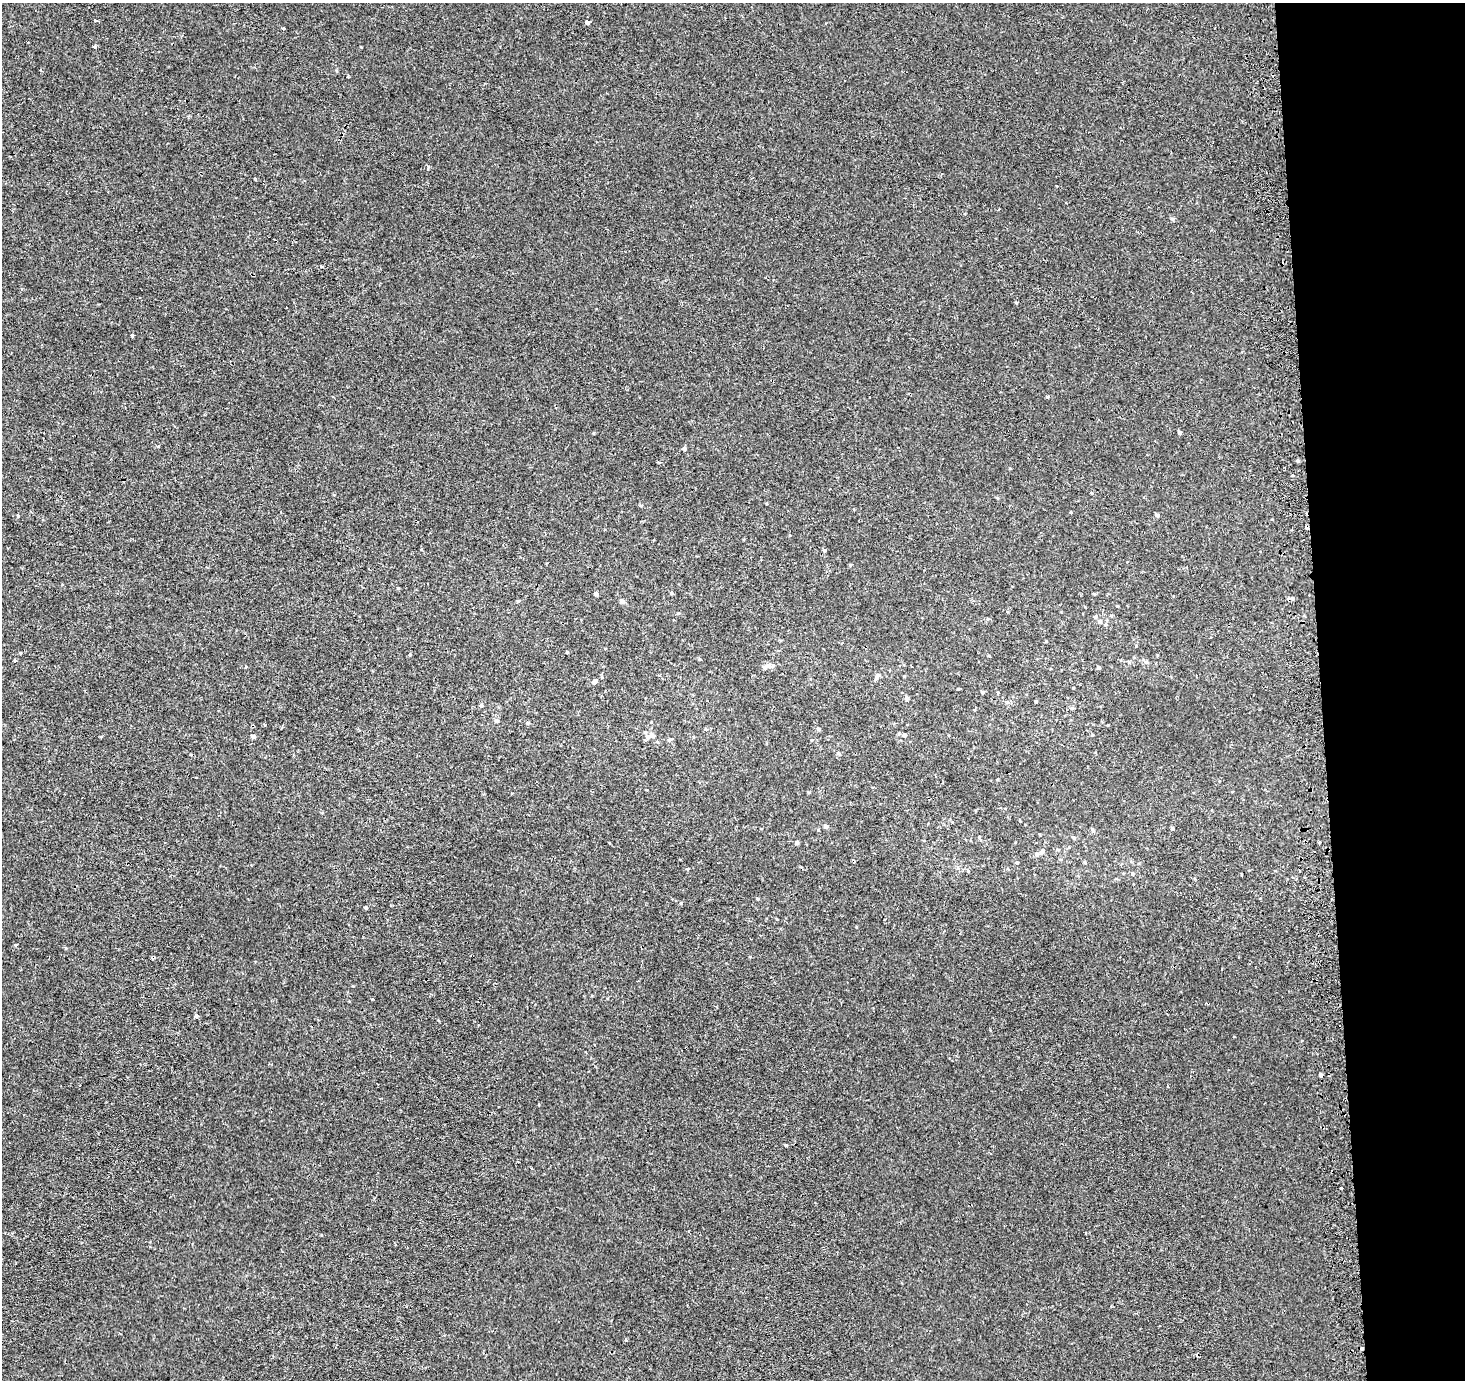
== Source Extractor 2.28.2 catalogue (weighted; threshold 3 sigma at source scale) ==
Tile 6 of 3 x 3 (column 3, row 2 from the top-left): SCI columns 2964-4426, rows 1408-2785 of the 4468 x 4188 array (HDU 1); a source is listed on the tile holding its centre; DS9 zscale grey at full resolution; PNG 1467 x 1382 px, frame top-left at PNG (2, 3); no overlay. Shown black and unused: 10% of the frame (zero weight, under 2 of 3 exposures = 3% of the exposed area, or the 3 px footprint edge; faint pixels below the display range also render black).
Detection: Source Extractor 2.28.2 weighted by HDU 2 'WHT'; one run over the whole footprint, this tile lists its part. Background 8.02e-05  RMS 0.0025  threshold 0.0113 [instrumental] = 3 sigma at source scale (4.5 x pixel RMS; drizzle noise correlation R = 1.50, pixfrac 1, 0.0396/0.0396 arcsec/px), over >= 5 px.
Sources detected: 79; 5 cosmic-ray / hot-pixel residue — not listed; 2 inside a brighter listed object's ellipse — not listed separately; the other 72 listed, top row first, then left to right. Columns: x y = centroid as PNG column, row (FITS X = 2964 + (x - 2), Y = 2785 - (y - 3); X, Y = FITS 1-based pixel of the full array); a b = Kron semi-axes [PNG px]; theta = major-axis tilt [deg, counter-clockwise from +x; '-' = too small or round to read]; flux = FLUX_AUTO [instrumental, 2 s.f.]
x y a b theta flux
588 22 4 4 - 4.2
283 28 3 3 - 0.38
95 46 5 4 - 0.3
348 76 4 2 - 0.22
1172 219 6 5 - 0.38
1016 303 4 3 - 0.36
132 336 3 3 - 1.4
1048 396 3 3 - 1
1179 433 4 4 - 0.55
684 448 5 4 - 0.52
1298 461 4 4 - 0.43
1292 475 3 3 - 1.5
997 497 5 3 - 0.22
1157 515 4 4 - 0.69
421 549 4 2 - 0.21
824 550 5 4 - 0.33
850 565 5 3 - 0.21
398 588 4 4 - 0.2
671 593 4 3 - 0.39
596 594 4 4 - 0.64
518 601 4 4 - 0.27
622 601 7 5 -40 0.74
1117 606 4 3 - 0.24
1095 617 5 5 - 0.46
988 619 5 3 - 0.23
1100 622 5 5 - 0.59
1046 641 4 3 - 0.21
567 652 3 3 - 0.23
410 654 4 4 - 0.27
15 661 3 3 - 1.1
1129 662 5 3 - 0.24
766 666 13 6 28 1.2
1099 667 4 4 - 0.45
878 675 9 5 51 0.63
594 682 7 5 48 0.78
958 689 3 3 - 0.2
982 692 4 4 - 0.41
907 698 5 4 - 0.71
1036 701 3 3 - 0.25
481 705 5 4 - 0.43
1072 708 5 5 - 0.33
496 720 5 5 - 0.55
528 723 5 4 - 0.33
706 729 5 4 - 0.32
818 729 4 4 - 0.54
645 732 5 4 - 0.3
653 735 9 6 -55 0.81
904 735 5 4 - 0.52
253 736 4 4 - 0.9
670 740 7 4 26 0.38
839 753 6 4 -23 0.35
826 826 5 4 - 0.69
1172 828 4 3 - 0.38
1092 830 6 4 -88 0.35
979 837 4 3 - 0.2
1074 838 5 4 - 0.28
1320 842 3 3 - 0.88
797 843 4 4 - 0.55
1042 852 11 5 52 0.64
1085 862 5 3 - 0.29
1017 863 4 3 - 0.23
968 871 5 4 - 0.24
1132 874 5 5 - 0.43
758 899 5 3 - 0.24
681 903 4 3 - 0.21
366 908 4 4 - 0.33
16 945 3 3 - 0.37
196 1016 5 4 - 0.71
1321 1075 4 3 - 1.4
786 1145 3 3 - 0.25
1342 1188 3 3 - 0.72
1362 1348 3 3 - 0.94
Overlapping masked pixels (flux is a lower limit): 2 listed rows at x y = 1321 1075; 1362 1348
Unlisted compact peaks at least as high as the median listed source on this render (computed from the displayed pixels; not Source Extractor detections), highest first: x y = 428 167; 18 516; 626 1340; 372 999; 65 948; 265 725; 353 986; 1010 468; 594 433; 678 613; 856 927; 687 869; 246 667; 158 446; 818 830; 641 506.